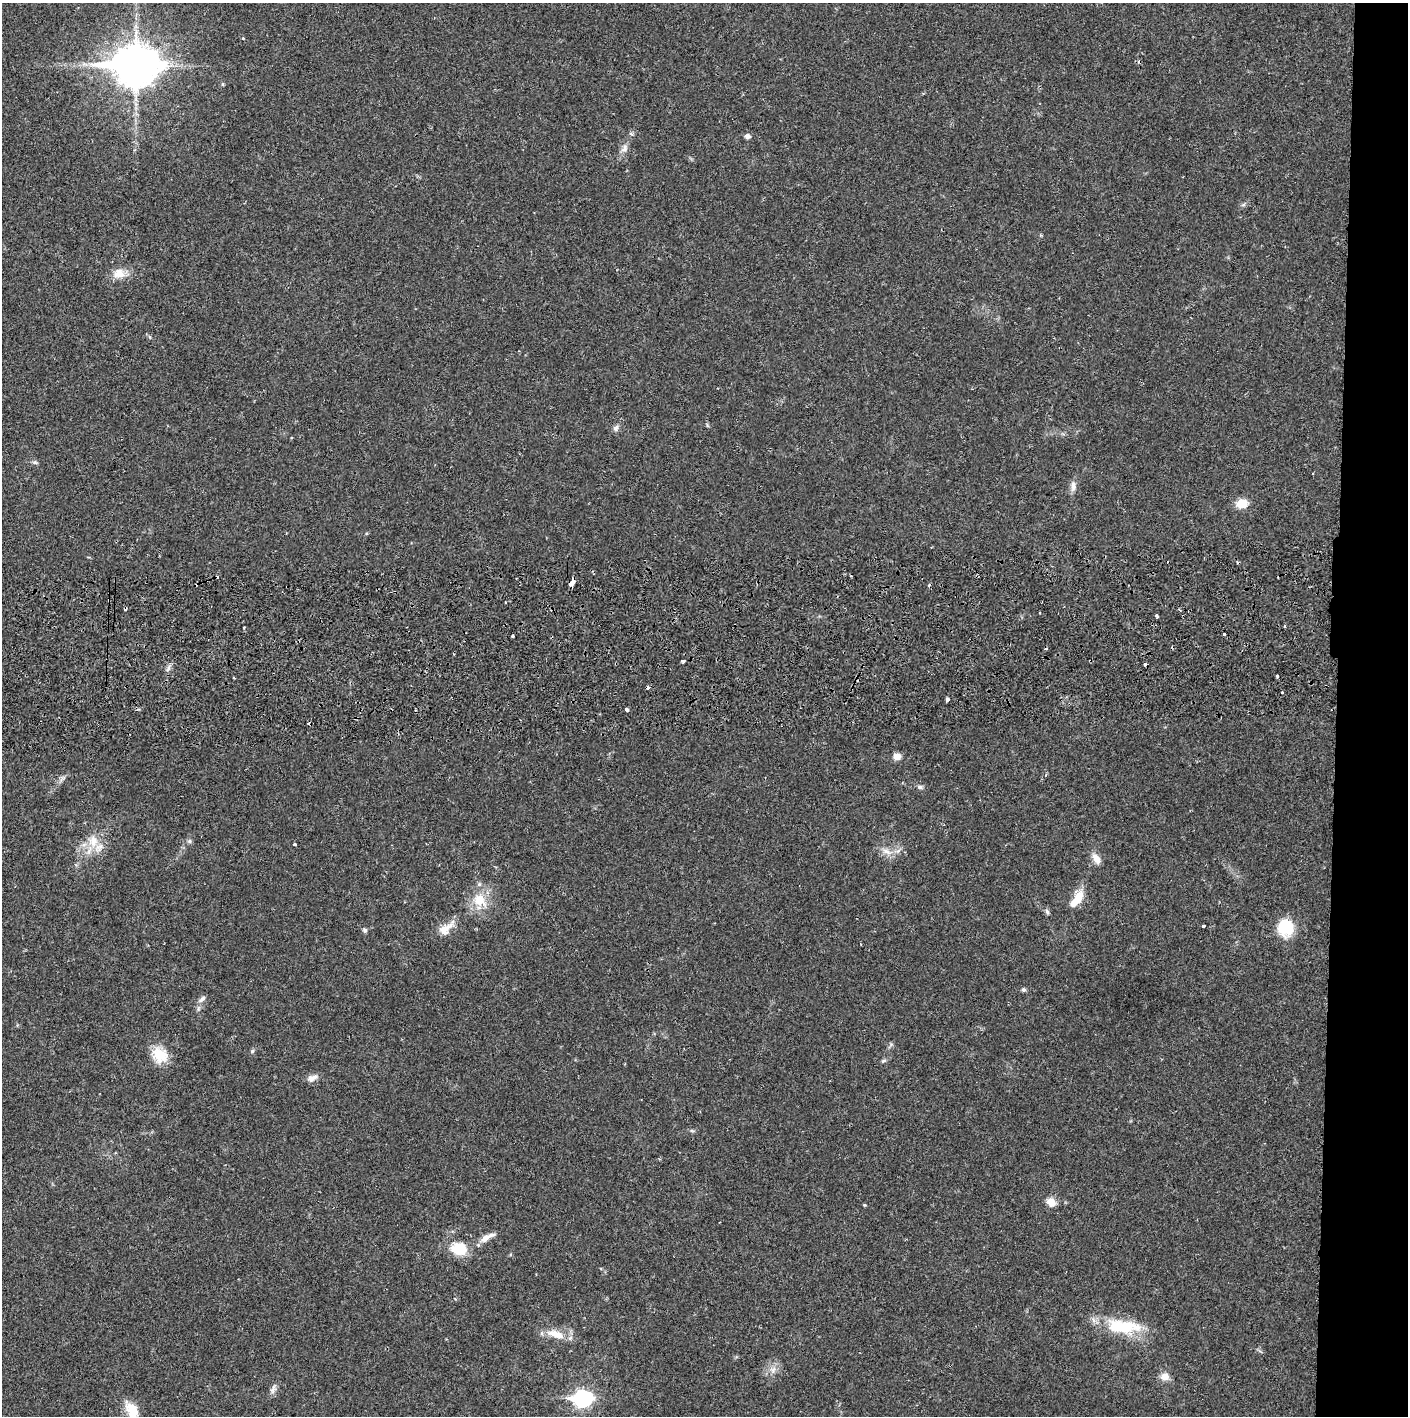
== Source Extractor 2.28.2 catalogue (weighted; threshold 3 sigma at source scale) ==
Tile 6 of 3 x 3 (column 3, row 2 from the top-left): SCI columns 2816-4221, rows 1471-2884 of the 4229 x 4357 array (HDU 1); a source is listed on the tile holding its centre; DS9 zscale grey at full resolution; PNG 1410 x 1418 px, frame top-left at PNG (2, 3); no overlay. Shown black and unused: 5% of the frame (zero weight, under 2 of 3 exposures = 3% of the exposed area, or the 3 px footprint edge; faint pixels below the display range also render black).
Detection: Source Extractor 2.28.2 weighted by HDU 2 'WHT'; one run over the whole footprint, this tile lists its part. Background 0.0212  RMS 0.0035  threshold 0.0156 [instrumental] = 3 sigma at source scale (4.5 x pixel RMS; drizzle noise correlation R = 1.50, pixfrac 1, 0.05/0.05 arcsec/px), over >= 5 px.
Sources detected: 63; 1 inside a brighter object's white glare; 10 cosmic-ray / hot-pixel residue — not listed; the other 52 listed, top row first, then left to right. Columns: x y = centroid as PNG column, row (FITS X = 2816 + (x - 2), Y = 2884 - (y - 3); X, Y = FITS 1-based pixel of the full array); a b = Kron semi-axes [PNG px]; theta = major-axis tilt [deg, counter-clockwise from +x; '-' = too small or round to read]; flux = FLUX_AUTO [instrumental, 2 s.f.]
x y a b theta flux
243 38 3 3 - 0.41
135 65 17 13 1 900
223 84 5 4 - 0.41
747 136 6 5 - 1.2
625 148 12 8 71 1.9
119 274 16 13 -3 4.1
616 428 9 7 63 1.1
35 462 6 5 - 0.64
1073 486 14 7 -89 1.9
1242 504 11 10 - 5.2
572 583 6 3 75 7.3
109 600 3 2 - 0.4
506 602 3 2 - 0.36
1180 610 4 3 - 0.39
1157 616 4 3 - 0.81
1224 634 3 3 - 3
512 636 3 3 - 0.8
683 661 3 3 - 0.86
1277 676 3 3 - 1.4
947 699 4 3 - 1.7
627 710 4 3 - 2.5
897 756 9 8 - 2
62 778 13 4 40 1.1
920 787 7 5 0 0.79
93 841 17 13 -83 5.7
189 841 6 5 - 0.65
294 844 3 3 - 0.49
886 851 12 7 -23 2.3
1096 859 13 7 -54 2.9
1077 899 26 10 55 5.9
479 900 19 16 -46 7.9
1047 911 8 5 -63 0.75
1203 926 3 3 - 1.1
1285 927 19 17 -87 11
446 928 25 11 41 4.5
365 930 6 5 - 0.71
1023 990 6 6 - 0.64
202 999 11 6 42 1.2
252 1051 6 5 - 0.57
160 1055 22 18 -41 7.4
884 1061 7 4 20 0.6
312 1078 12 8 28 2.1
1051 1202 11 10 - 3.1
487 1237 23 7 28 3.1
459 1249 18 14 -6 9.4
1117 1327 53 18 -8 16
556 1334 25 10 -17 5.5
773 1370 10 6 55 1.6
1165 1377 11 9 -4 2.5
273 1389 14 5 71 1.4
582 1399 9 7 2 95
132 1411 22 11 -63 6.8
Overlapping masked pixels (flux is a lower limit): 2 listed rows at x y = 572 583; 109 600
Isophote crosses this tile's border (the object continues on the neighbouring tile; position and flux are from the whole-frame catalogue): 1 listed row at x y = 132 1411